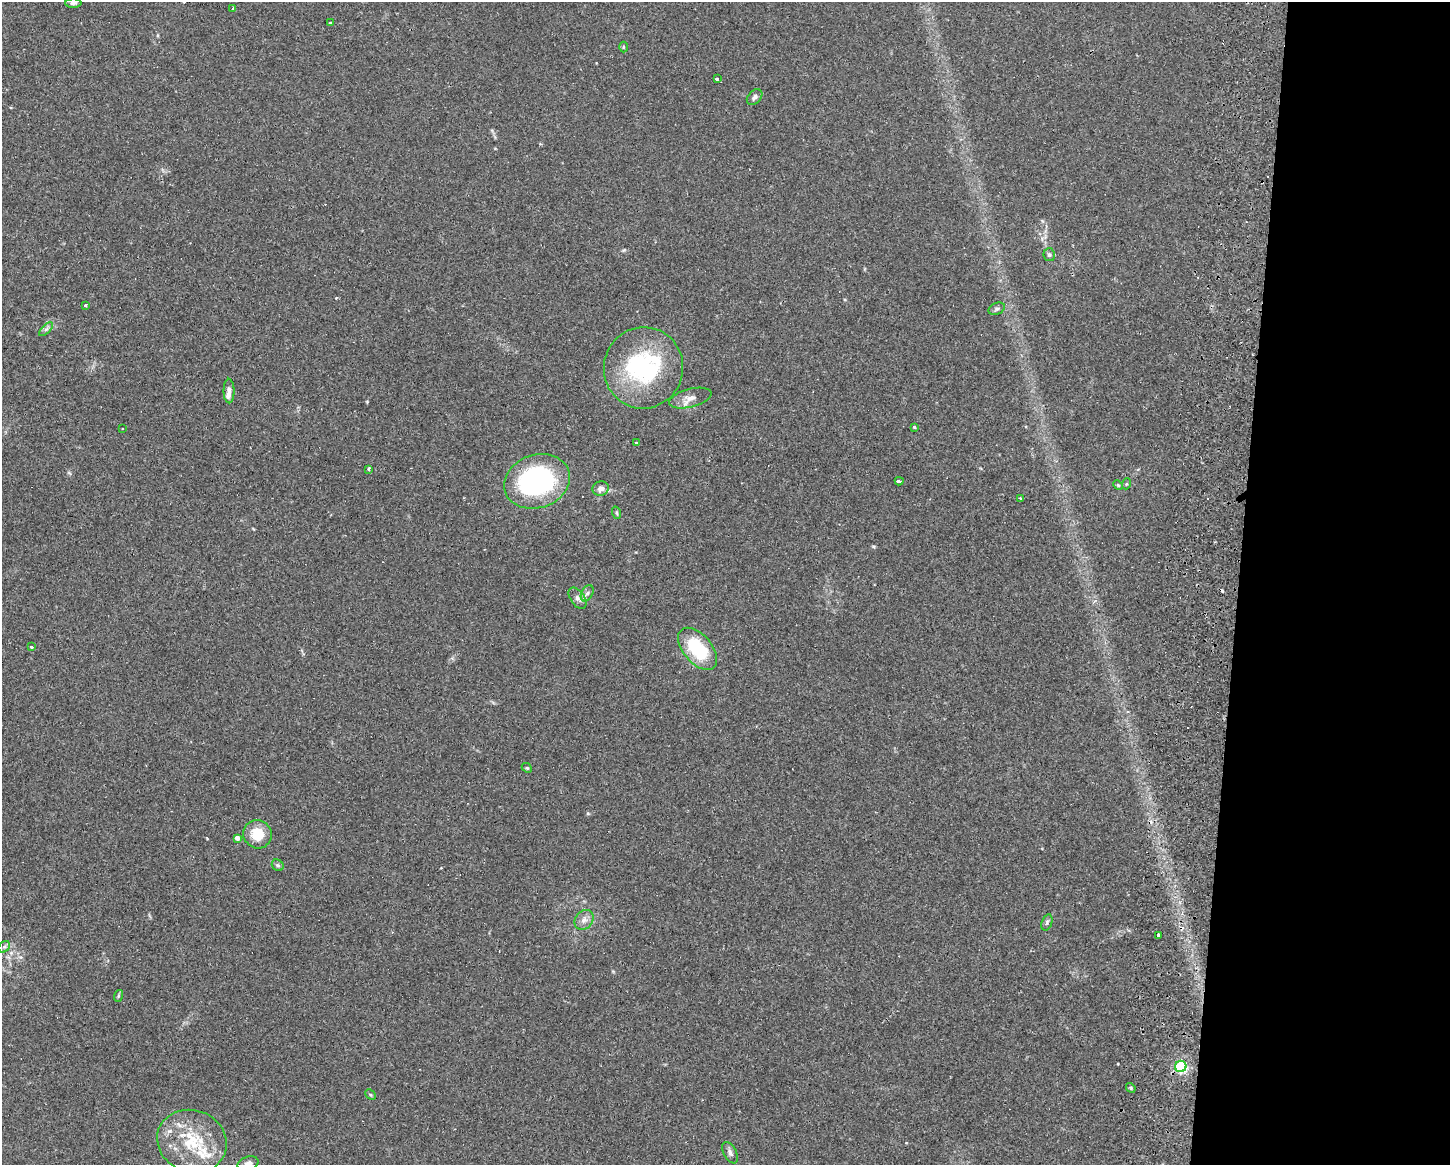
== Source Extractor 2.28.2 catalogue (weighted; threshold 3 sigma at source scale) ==
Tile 9 of 3 x 4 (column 3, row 3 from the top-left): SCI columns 3194-4641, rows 1181-2343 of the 4749 x 4707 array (HDU 1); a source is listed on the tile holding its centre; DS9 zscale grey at full resolution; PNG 1452 x 1167 px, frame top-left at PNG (2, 2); each listed source drawn as its Kron ellipse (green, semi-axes under 4 px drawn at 4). Shown black and unused: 15% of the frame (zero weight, under 2 of 3 exposures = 4% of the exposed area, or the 3 px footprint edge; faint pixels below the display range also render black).
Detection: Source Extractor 2.28.2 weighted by HDU 2 'WHT'; one run over the whole footprint, this tile lists its part. Background 0.0342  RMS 0.0051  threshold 0.0231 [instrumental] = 3 sigma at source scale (4.5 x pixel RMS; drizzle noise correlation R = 1.50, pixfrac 1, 0.05/0.05 arcsec/px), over >= 5 px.
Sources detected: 55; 1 inside a brighter object's white glare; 7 cosmic-ray / hot-pixel residue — neither listed nor drawn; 4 inside a brighter listed object's ellipse — not listed separately; the other 43 listed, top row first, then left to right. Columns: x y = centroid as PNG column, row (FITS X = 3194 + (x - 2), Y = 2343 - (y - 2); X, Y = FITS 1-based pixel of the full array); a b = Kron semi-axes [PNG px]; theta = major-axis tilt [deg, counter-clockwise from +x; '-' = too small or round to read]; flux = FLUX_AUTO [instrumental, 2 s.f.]
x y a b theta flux
73 3 8 4 2 1.3
233 8 3 2 - 1.7
330 23 3 3 - 0.6
623 47 5 3 - 0.5
717 79 3 3 - 6.3
755 97 9 6 47 1.7
1049 255 6 5 - 1.1
86 305 3 3 - 2.2
997 309 8 5 22 1.2
46 329 9 3 45 1
643 368 41 39 72 64
229 391 12 5 -89 2
690 398 21 9 15 4.7
914 427 4 4 - 0.68
122 429 3 2 - 0.67
637 443 4 2 - 0.64
369 469 4 3 - 1.7
537 481 34 26 19 83
899 481 4 3 - 3.2
1126 484 5 3 - 0.55
1118 485 5 4 - 0.61
601 489 8 7 - 3
1020 498 3 3 - 1
617 513 6 4 -71 0.73
587 593 9 5 62 1.8
578 598 12 7 -54 2.5
31 647 3 3 - 1.2
698 649 25 14 -49 30
527 768 5 4 - 0.64
258 834 14 14 - 12
237 838 4 4 - 2.5
278 865 6 5 - 0.96
584 920 11 8 52 3.1
1047 922 8 5 71 1.1
1159 935 3 3 - 1.6
4 947 6 5 - 1.2
118 996 6 4 72 0.71
1181 1066 6 5 - 75
1131 1088 5 4 - 0.71
370 1095 6 3 -44 0.62
192 1141 35 31 -20 31
730 1153 11 6 -63 1.8
248 1163 11 6 19 2.3
Isophote crosses this tile's border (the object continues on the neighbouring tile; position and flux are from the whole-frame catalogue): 1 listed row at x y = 248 1163